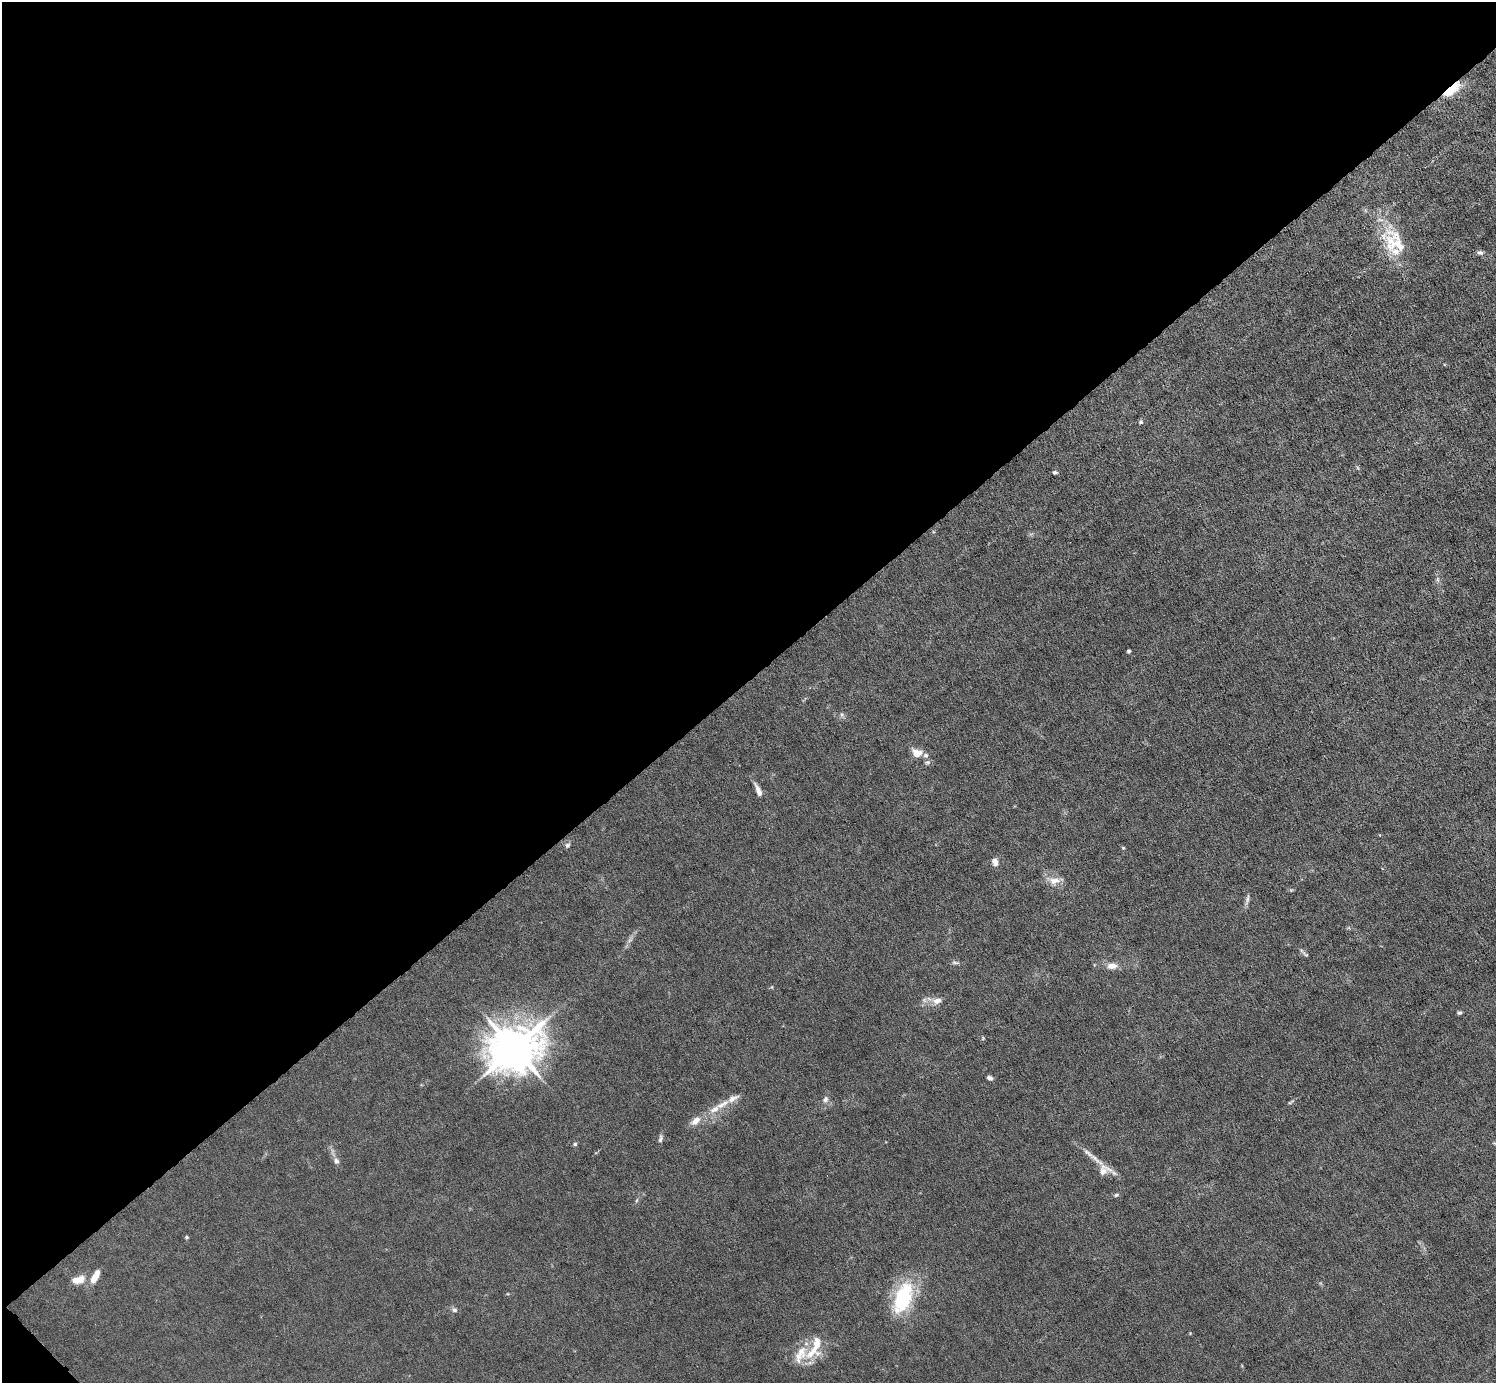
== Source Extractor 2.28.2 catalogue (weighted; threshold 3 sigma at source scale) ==
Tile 5 of 4 x 4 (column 1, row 2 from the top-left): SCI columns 1-1494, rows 3058-4438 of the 5974 x 5972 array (HDU 1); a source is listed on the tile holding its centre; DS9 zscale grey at full resolution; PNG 1498 x 1385 px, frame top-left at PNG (2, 2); no overlay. Shown black and unused: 49% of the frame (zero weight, under 6 of 12 exposures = <1% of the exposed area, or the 3 px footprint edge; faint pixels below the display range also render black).
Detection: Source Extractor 2.28.2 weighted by HDU 2 'WHT'; one run over the whole footprint, this tile lists its part. Background 0.0142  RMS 0.003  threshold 0.0124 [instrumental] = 3 sigma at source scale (4.09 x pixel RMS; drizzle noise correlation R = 1.36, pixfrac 0.8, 0.05/0.05 arcsec/px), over >= 5 px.
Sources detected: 46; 1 inside a brighter object's white glare — not listed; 6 inside a brighter listed object's ellipse — not listed separately; the other 39 listed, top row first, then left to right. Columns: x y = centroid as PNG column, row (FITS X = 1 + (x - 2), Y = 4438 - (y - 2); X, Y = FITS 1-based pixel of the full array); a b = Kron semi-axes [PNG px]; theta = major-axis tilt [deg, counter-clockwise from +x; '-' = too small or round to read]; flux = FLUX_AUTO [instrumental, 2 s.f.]
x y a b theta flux
1451 90 22 8 39 7.4
1398 245 57 19 -30 11
1480 253 8 5 -4 0.72
1141 422 6 5 - 0.57
1055 472 6 4 8 0.47
1129 651 4 3 - 0.7
842 715 7 4 -59 0.58
917 753 11 9 -9 2.9
758 791 18 6 -66 1.8
567 845 7 6 - 0.64
1123 848 4 4 - 0.27
995 862 10 7 -70 1.4
1054 881 18 9 4 2.5
1247 899 13 5 76 0.96
1306 954 12 4 -32 0.6
955 963 12 4 -4 0.65
1112 966 10 7 6 2.4
937 1001 12 8 12 2
1459 1013 6 4 20 0.54
983 1038 6 3 73 0.28
514 1048 14 12 22 1100
990 1078 6 5 - 0.85
733 1098 18 7 27 2.1
825 1099 9 7 57 0.98
715 1109 21 9 37 3.4
696 1121 17 9 44 2.3
660 1139 11 5 77 0.75
575 1144 5 5 - 0.41
1095 1159 22 5 -44 2.4
336 1161 8 7 - 0.99
1104 1170 17 12 36 2.8
1116 1195 6 5 - 0.47
637 1200 6 4 70 0.37
186 1237 5 4 - 0.39
95 1276 17 7 62 3.2
78 1280 15 8 13 3.5
902 1298 25 19 31 15
454 1310 7 6 - 0.7
815 1348 39 15 64 8.2
Overlapping masked pixels (flux is a lower limit): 1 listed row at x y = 1451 90